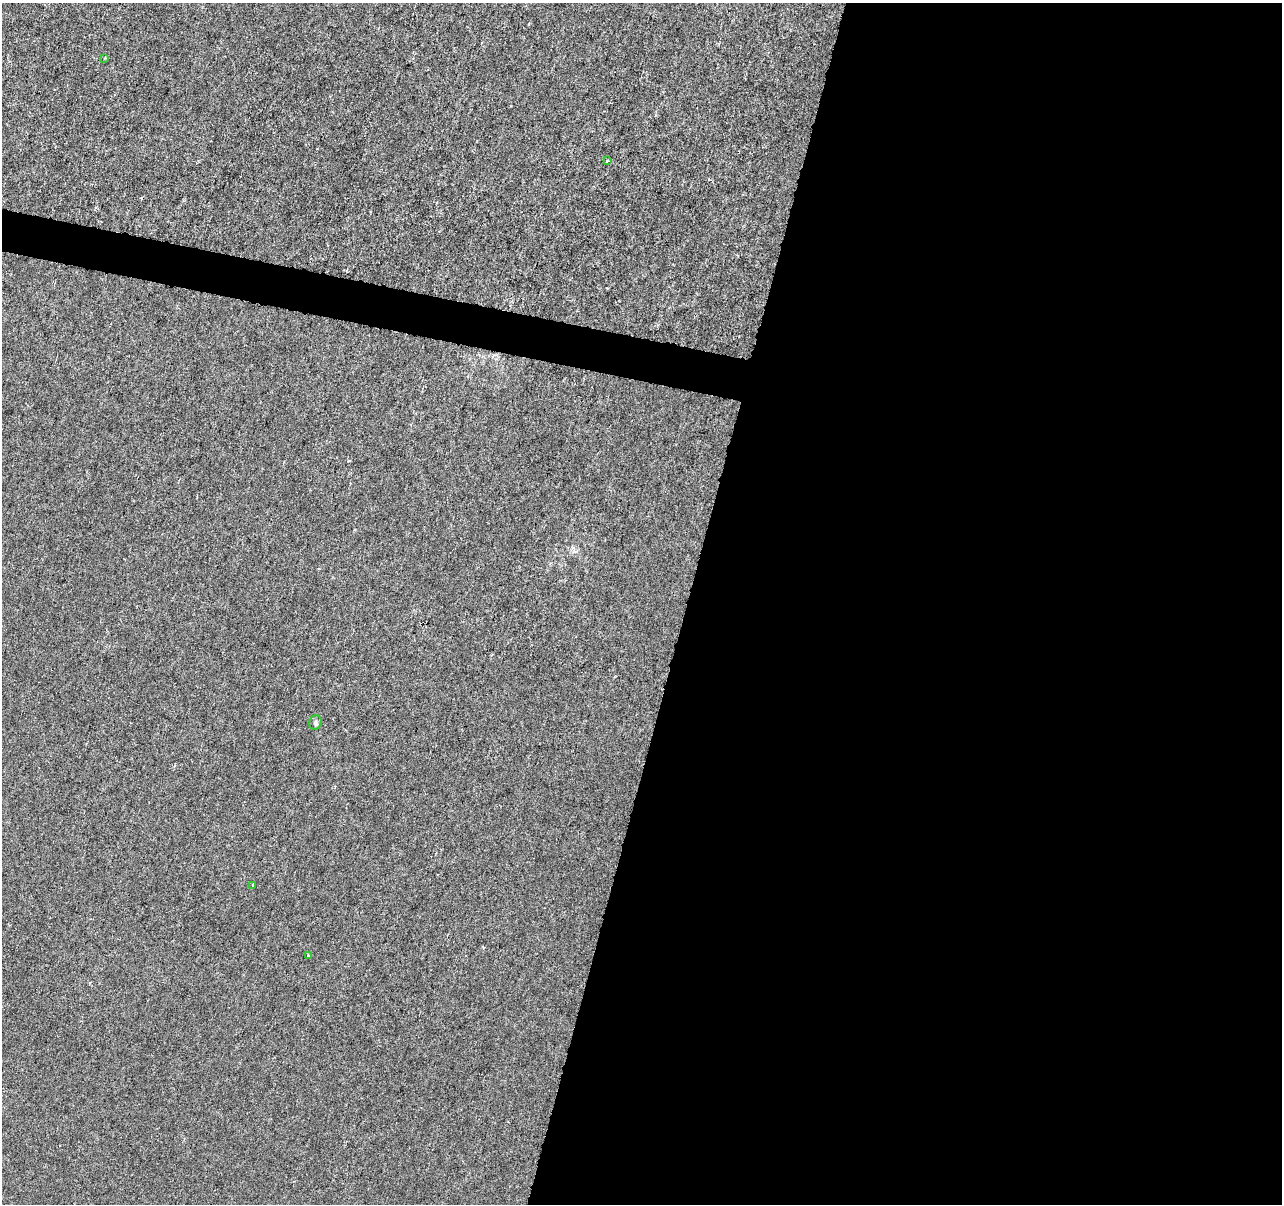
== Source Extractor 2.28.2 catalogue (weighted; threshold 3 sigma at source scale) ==
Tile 12 of 4 x 4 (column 4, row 3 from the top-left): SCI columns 3841-5120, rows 1424-2625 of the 5128 x 5312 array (HDU 1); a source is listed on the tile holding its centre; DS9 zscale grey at full resolution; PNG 1284 x 1206 px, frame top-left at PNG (2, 3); each listed source drawn as its Kron ellipse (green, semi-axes under 4 px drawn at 4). Shown black and unused: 49% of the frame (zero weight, under 3 of 6 exposures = <1% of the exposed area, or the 3 px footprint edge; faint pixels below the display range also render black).
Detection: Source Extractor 2.28.2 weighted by HDU 2 'WHT'; one run over the whole footprint, this tile lists its part. Background -1.32e-04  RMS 0.0013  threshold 0.00513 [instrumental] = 3 sigma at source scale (4.09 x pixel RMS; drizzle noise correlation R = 1.36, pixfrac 0.8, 0.0396/0.0396 arcsec/px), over >= 5 px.
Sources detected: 5; all 5 listed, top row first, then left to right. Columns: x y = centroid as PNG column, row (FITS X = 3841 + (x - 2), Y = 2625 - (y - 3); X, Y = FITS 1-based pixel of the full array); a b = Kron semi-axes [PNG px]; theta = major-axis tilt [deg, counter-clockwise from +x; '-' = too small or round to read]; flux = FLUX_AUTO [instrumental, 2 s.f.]
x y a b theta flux
105 58 3 3 - 0.11
607 161 3 2 - 0.17
316 722 7 6 - 0.27
253 885 4 3 - 0.092
308 955 3 3 - 0.24